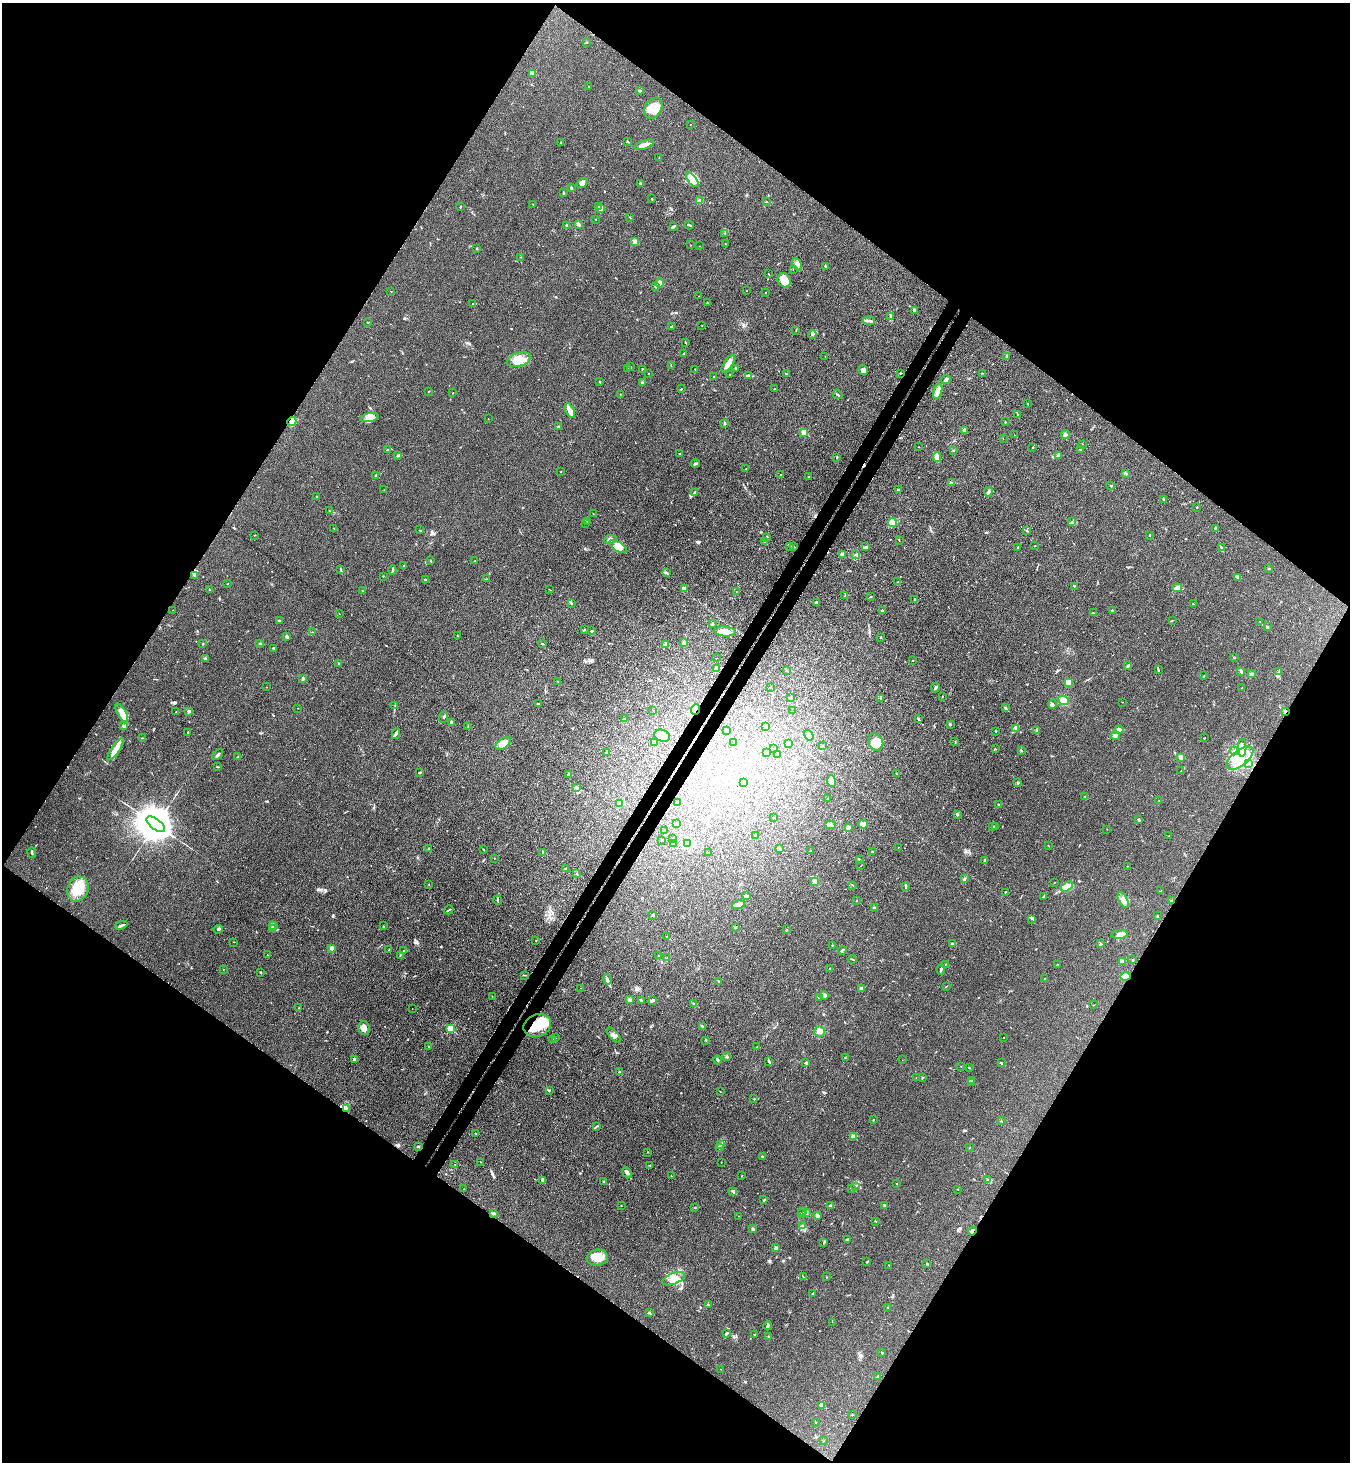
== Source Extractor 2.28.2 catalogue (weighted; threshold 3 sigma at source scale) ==
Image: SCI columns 200-5590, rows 36-5872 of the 5929 x 5908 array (HDU 1 of 3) = the unmasked area's bounding box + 8 px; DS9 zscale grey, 4 x 4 block average (1 PNG px = mean of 4 x 4 image px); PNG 1352 x 1464 px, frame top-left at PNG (2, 3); each listed source drawn as its Kron ellipse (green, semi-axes under 4 px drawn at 4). Shown black and unused: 50% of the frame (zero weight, under 3 of 4 exposures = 5% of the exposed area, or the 3 px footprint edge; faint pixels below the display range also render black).
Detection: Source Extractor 2.28.2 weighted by HDU 2 'WHT'. Background 0.184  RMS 0.0086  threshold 0.0387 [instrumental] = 3 sigma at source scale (4.5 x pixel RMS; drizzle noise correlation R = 1.50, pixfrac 1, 0.05/0.05 arcsec/px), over >= 5 px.
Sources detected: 611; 2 inside a brighter object's white glare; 4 cosmic-ray / hot-pixel residue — neither listed nor drawn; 17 coinciding with a brighter row at this scale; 32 inside a brighter listed object's ellipse — not listed separately; of the other 556, all 500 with FLUX_AUTO >= 1.14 (the completeness limit of this list) listed and drawn (56 fainter detections not listed), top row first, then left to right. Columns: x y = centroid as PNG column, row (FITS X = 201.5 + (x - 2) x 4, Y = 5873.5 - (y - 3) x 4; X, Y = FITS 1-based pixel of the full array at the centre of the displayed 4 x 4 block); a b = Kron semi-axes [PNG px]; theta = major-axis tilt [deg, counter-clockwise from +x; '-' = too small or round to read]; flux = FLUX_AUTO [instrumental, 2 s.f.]
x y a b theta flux
587 42 2 2 - 4.1
533 74 4 2 - 6.8
589 86 2 2 - 2.6
639 91 3 2 - 6.3
653 108 11 8 56 62
691 124 2 2 - 1.5
627 141 2 2 - 1.7
561 143 3 2 - 3.6
644 145 10 4 20 27
659 158 3 2 - 2.2
692 180 9 4 -53 52
582 183 6 4 35 17
640 183 2 2 - 5.8
571 188 2 2 - 8.1
564 193 4 2 - 6.1
651 199 2 2 - 2
699 201 2 2 - 96
766 202 2 2 - 2.6
533 204 2 2 - 2.3
460 206 2 2 - 2.2
598 207 3 2 - 4.8
601 208 3 2 - 49
630 217 3 2 - 2.8
596 219 2 2 - 1.4
578 224 2 2 - 19
566 225 2 2 - 5.4
689 225 4 2 - 5.6
673 226 4 2 - 10
725 233 2 2 - 1.9
635 242 2 2 - 120
725 244 2 2 - 2.6
690 245 2 2 - 1.2
699 246 2 2 - 1.3
477 248 2 2 - 3.6
521 257 2 2 - 1.8
797 264 6 3 -61 16
825 266 3 2 - 3.5
793 270 2 2 - 2
768 274 2 2 - 1.4
784 280 7 6 - 73
660 283 4 3 - 19
655 286 2 2 - 3.4
391 291 2 2 - 2
747 291 2 2 - 1.5
765 293 2 2 - 1.6
698 296 2 2 - 1.2
472 303 2 2 - 1.2
707 303 2 2 - 2.3
914 311 3 2 - 5
891 317 3 2 - 3.3
869 321 6 2 -3 11
368 322 2 2 - 2.1
671 326 2 2 - 5.4
702 326 2 2 - 1.7
796 330 2 2 - 2.3
812 334 4 3 - 8.5
685 342 2 2 - 1.7
683 354 3 2 - 3.3
1007 356 3 2 - 7.2
825 357 2 2 - 1.3
519 360 12 7 19 63
728 364 10 3 56 51
671 366 2 2 - 1.6
630 367 2 2 - 7
735 368 2 2 - 3.6
627 369 3 2 - 3.5
642 369 2 2 - 3.6
695 369 2 2 - 1.3
863 370 5 4 - 20
648 373 2 2 - 1.4
900 373 2 2 - 3.1
983 373 2 2 - 2.1
730 374 2 2 - 2.1
786 374 2 2 - 2.3
749 376 4 2 - 5.6
714 377 2 2 - 3.4
946 379 4 2 - 7
599 382 2 2 - 3.9
642 383 2 2 - 6.8
681 389 2 2 - 4.1
774 389 2 2 - 2.1
429 391 2 2 - 1.6
938 391 8 3 73 27
453 393 2 2 - 1.5
620 394 2 2 - 1.3
838 394 5 2 - 4.7
1028 404 2 2 - 3.1
570 411 8 3 -63 43
1018 415 2 2 - 3.1
369 418 9 4 12 30
488 419 2 2 - 1.6
292 422 4 3 - 28
1005 422 2 2 - 7.1
724 424 3 2 - 5.9
558 427 2 2 - 2.4
964 430 3 3 - 19
804 432 2 2 - 160
1066 434 4 2 - 4.5
1014 435 2 2 - 1.2
1003 439 2 2 - 1.4
1083 444 2 2 - 2
919 447 2 2 - 1.3
1033 447 2 2 - 2
388 450 4 2 - 7.9
953 450 2 2 - 3.3
1081 450 4 2 - 4.8
679 453 2 2 - 2.2
1058 455 4 2 - 6.7
398 456 3 2 - 9.1
837 457 3 2 - 2.8
937 457 5 3 - 23
695 463 4 2 - 6
745 469 2 2 - 1.5
561 471 2 2 - 1.7
1125 473 3 2 - 2.4
781 475 2 2 - 2.3
376 476 4 2 - 6.2
809 477 2 2 - 2.7
951 483 2 2 - 3.9
1111 486 2 2 - 3.8
384 490 2 2 - 2.6
898 490 3 2 - 11
694 492 3 2 - 6.3
988 492 5 2 - 5.7
316 497 2 2 - 5.3
1163 500 2 2 - 3.6
1197 507 2 2 - 1.5
329 510 2 2 - 1.4
593 514 2 2 - 2
588 521 3 2 - 6.3
892 522 4 4 - 31
1072 522 2 2 - 1.6
586 523 3 2 - 3.3
334 528 2 2 - 1.7
1215 528 2 2 - 5
419 530 2 2 - 1.5
1027 531 2 2 - 3.7
254 535 2 2 - 1.3
1149 535 2 2 - 3.3
767 537 2 2 - 2.8
610 539 6 3 11 19
899 540 2 2 - 1.5
764 541 4 2 - 6.1
1035 546 2 2 - 2.2
618 547 10 4 -33 40
790 547 2 2 - 2
794 547 3 2 - 3.5
866 547 4 3 - 7
1018 547 2 2 - 3.9
1221 547 4 2 - 4.5
843 554 2 2 - 25
855 554 4 2 - 6.6
431 560 2 2 - 1.4
475 561 2 2 - 3.2
404 565 2 2 - 2
1269 569 3 2 - 3.3
341 570 3 2 - 4.1
392 570 4 2 - 5.7
666 572 3 2 - 5.7
194 575 2 2 - 3.6
383 576 2 2 - 2.2
1238 578 3 2 - 6.5
486 579 2 2 - 1.6
425 580 2 2 - 28
898 582 2 2 - 5.2
228 584 2 2 - 1.5
1074 586 2 2 - 2.8
684 588 2 2 - 27
1177 588 5 3 - 32
209 590 2 2 - 2.4
550 590 2 2 - 1.3
362 591 2 2 - 1.6
736 592 2 2 - 1.2
845 596 2 2 - 3.5
870 597 2 2 - 2.9
915 600 4 2 - 7.3
817 603 4 3 - 7.5
571 604 2 2 - 2.3
1193 604 2 2 - 6
173 610 2 2 - 1.4
883 610 2 2 - 3.3
1112 610 2 2 - 1.8
1093 613 2 2 - 1.9
339 614 2 2 - 1.5
1172 620 2 2 - 2.6
280 621 2 2 - 4.6
1260 622 3 2 - 2.2
712 624 3 2 - 4.1
1267 627 2 2 - 14
584 630 2 2 - 4.5
591 631 3 2 - 2.5
725 631 11 5 -4 45
313 632 2 2 - 1.6
287 636 3 2 - 12
458 636 2 2 - 1.4
881 637 2 2 - 3.1
260 643 2 2 - 7.3
542 643 2 2 - 3.4
684 643 2 2 - 56
203 644 2 2 - 3.3
665 645 2 2 - 2.1
273 648 2 2 - 6.5
1234 657 2 2 - 3.7
716 658 2 2 - 1.3
205 659 3 2 - 4.7
912 661 2 2 - 2.4
338 663 3 2 - 3.3
1128 666 3 2 - 10
717 668 2 2 - 48
1158 670 2 2 - 2.7
786 671 2 2 - 1.9
1241 671 4 2 - 5.8
1279 671 3 2 - 2.5
1252 674 3 3 - 5.5
1204 676 2 2 - 3
303 678 3 2 - 4.6
558 681 2 2 - 1.7
1068 682 2 2 - 37
267 687 2 2 - 1.3
770 687 2 2 - 1.8
935 688 5 2 - 8.2
1242 688 2 2 - 2.5
942 697 2 2 - 1.5
790 698 2 2 - 11
881 698 2 2 - 1.4
1063 700 5 4 - 25
1122 702 2 2 - 1.3
538 704 3 2 - 3.6
1052 704 4 2 - 5
395 705 3 2 - 3.1
298 708 2 2 - 1.8
1005 708 2 2 - 3
696 709 5 2 - 10
653 710 2 2 - 1.9
189 711 2 2 - 62
792 711 2 2 - 1.2
1285 711 3 2 - 6.1
176 712 2 2 - 5.6
122 713 10 3 -62 61
444 717 6 2 68 7.4
624 719 2 2 - 1.9
918 719 4 2 - 4.7
451 723 4 3 - 10
950 724 2 2 - 5.5
124 726 4 3 - 14
468 727 2 2 - 2.3
766 727 2 2 - 11
1016 728 3 2 - 6.3
1036 730 3 2 - 4.1
1119 730 4 3 - 23
726 731 2 2 - 1.8
996 731 2 2 - 2.3
188 732 2 2 - 2.6
396 734 5 2 - 9.5
809 735 6 3 -57 14
662 736 8 5 -19 31
1115 736 4 3 - 8.7
142 738 2 2 - 2.1
1204 738 2 2 - 3.5
955 741 2 2 - 1.8
654 742 2 2 - 39
876 742 9 7 -59 70
733 743 2 2 - 2.4
503 744 8 5 39 44
788 744 4 2 - 7.1
822 745 3 2 - 3
1242 748 9 3 88 35
116 749 13 4 55 39
774 749 2 2 - 1.2
995 749 2 2 - 2.4
1021 750 2 2 - 4.4
1234 751 4 4 - 14
767 752 2 2 - 34
606 753 2 2 - 7
777 754 2 2 - 4.5
218 755 6 2 40 9.9
238 757 2 2 - 3.2
1181 757 4 3 - 15
1240 758 16 8 38 99
1249 763 3 2 - 3
218 767 2 2 - 1.8
1181 771 3 2 - 3.8
419 772 3 2 - 3.9
897 774 2 2 - 1.6
568 775 3 2 - 8.2
831 781 6 4 -80 36
743 783 3 2 - 57
1018 783 3 2 - 4.5
577 787 2 2 - 4.2
1085 796 2 2 - 2.7
827 799 3 2 - 2
1159 801 2 2 - 1.9
677 802 2 2 - 1.9
619 803 2 2 - 87
999 804 2 2 - 24
957 815 3 2 - 5.2
774 818 2 2 - 2.5
1139 820 3 2 - 6.9
156 824 11 5 -36 27000
676 824 2 2 - 3.4
863 824 5 3 - 34
830 825 6 2 -5 12
993 826 2 2 - 2.9
995 826 2 2 - 2.8
848 827 2 2 - 31
1107 829 2 2 - 1.7
665 831 3 2 - 5.1
755 835 2 2 - 4.2
1169 836 2 2 - 2.9
673 838 2 2 - 1.1
662 840 2 2 - 1.5
673 843 2 2 - 2.4
688 844 4 4 - 47
1048 845 2 2 - 1.4
898 847 2 2 - 1.2
428 849 3 2 - 4.1
779 849 3 3 - 17
484 850 2 2 - 1.6
811 850 2 2 - 1.9
872 851 2 2 - 3
709 852 2 2 - 2.9
32 853 5 2 - 5.8
543 853 3 2 - 2.5
494 858 2 2 - 1.5
860 859 4 2 - 3.5
985 860 4 2 - 5.4
861 865 2 2 - 1.4
1127 866 2 2 - 3
565 869 3 2 - 5.2
577 873 3 2 - 3.1
964 879 2 2 - 3.6
815 882 2 2 - 150
1054 882 2 2 - 2.7
429 885 2 2 - 1.8
853 885 2 2 - 1.8
906 886 4 2 - 6
1067 887 6 3 32 85
78 889 13 10 68 120
1161 891 2 2 - 1.3
1005 892 2 2 - 2.5
746 896 3 2 - 6.6
1043 897 3 2 - 3.6
497 900 4 2 - 7.2
1123 900 8 4 -62 26
1172 900 3 2 - 4.5
856 901 2 2 - 1.3
738 905 7 3 13 27
874 908 3 2 - 7.5
449 910 5 2 - 5.9
652 915 2 2 - 4.6
1157 916 2 2 - 2.3
1031 919 2 2 - 2.1
121 925 6 2 24 13
273 926 4 3 - 10
383 926 2 2 - 2.1
735 928 2 2 - 4
218 929 5 2 - 9.7
273 929 3 2 - 3.6
786 930 2 2 - 16
1120 935 8 3 6 30
666 936 2 2 - 1.5
536 940 2 2 - 2
234 942 2 2 - 2.7
952 944 3 2 - 5
1100 944 2 2 - 2.2
832 945 2 2 - 2.8
332 948 2 2 - 57
388 950 2 2 - 1.8
842 950 4 2 - 8.6
403 951 2 2 - 3.3
267 955 2 2 - 6.5
658 955 2 2 - 1.9
400 956 2 2 - 2.2
667 958 2 2 - 2.4
852 959 4 2 - 3.4
1133 960 3 2 - 2
1122 962 4 3 - 9.2
945 964 2 2 - 1.4
1058 964 2 2 - 1.4
223 969 2 2 - 3.1
829 969 2 2 - 2.6
941 969 5 2 - 8.3
260 972 2 2 - 3.6
525 975 2 2 - 2.1
1125 976 5 3 - 39
607 979 5 2 - 13
1045 979 2 2 - 1.2
718 981 3 2 - 4.2
946 986 2 2 - 1.8
581 988 2 2 - 1.1
862 989 3 3 - 14
824 995 4 3 - 10
492 997 2 2 - 2
819 997 3 2 - 4.1
630 1000 2 2 - 26
641 1000 4 2 - 3.9
653 1000 4 2 - 10
694 1004 2 2 - 5
1094 1005 2 2 - 1.3
299 1008 2 2 - 1.3
412 1009 2 2 - 2.4
537 1025 14 11 23 140
703 1027 2 2 - 1.6
364 1028 7 5 -69 25
450 1029 2 2 - 310
820 1032 5 5 - 19
614 1035 9 2 -48 12
1003 1037 2 2 - 1.5
555 1038 2 2 - 1.9
552 1039 2 2 - 1.4
706 1040 2 2 - 3.2
429 1047 3 2 - 3.2
757 1047 2 2 - 3.1
727 1056 2 2 - 7.3
845 1058 3 2 - 2.5
354 1059 2 2 - 8.7
717 1060 4 2 - 5.1
902 1060 2 2 - 1.6
769 1062 4 2 - 2.9
806 1062 3 2 - 6.6
1001 1063 2 2 - 4.2
961 1066 2 2 - 1.5
969 1068 2 2 - 2.2
619 1072 3 2 - 2.6
916 1077 2 2 - 2.2
922 1078 2 2 - 5.8
972 1080 2 2 - 2.5
971 1083 2 2 - 1.8
549 1090 2 2 - 3.2
721 1092 2 2 - 1.2
754 1099 3 2 - 3.1
347 1108 2 2 - 2.1
874 1119 2 2 - 1.2
1001 1121 2 2 - 2.4
596 1127 4 2 - 4.1
476 1133 3 2 - 2.6
853 1137 2 2 - 41
721 1144 2 2 - 2.1
418 1147 2 2 - 6.2
719 1148 3 2 - 3.7
970 1148 2 2 - 3.9
648 1152 2 2 - 3.2
762 1156 2 2 - 3
481 1162 2 2 - 2.6
721 1162 2 2 - 1.3
455 1165 2 2 - 1.5
650 1165 2 2 - 2.1
627 1173 6 3 -68 11
671 1176 2 2 - 2.1
742 1176 2 2 - 1.9
543 1180 4 3 - 11
987 1180 2 2 - 3.2
604 1182 3 2 - 4.4
897 1184 2 2 - 1.6
856 1186 2 2 - 1.2
464 1189 2 2 - 1.6
851 1189 2 2 - 2.9
958 1189 2 2 - 2
733 1191 3 2 - 6.3
764 1200 3 2 - 5.2
885 1205 3 2 - 6.3
621 1206 2 2 - 2.4
830 1206 2 2 - 4.3
695 1207 2 2 - 3.2
803 1211 3 2 - 3.9
494 1213 3 2 - 11
802 1213 3 2 - 4.9
806 1213 3 2 - 11
817 1215 3 2 - 10
739 1216 2 2 - 1.3
876 1221 2 2 - 1.2
803 1226 4 3 - 10
753 1229 3 2 - 6.3
972 1231 4 2 - 16
847 1239 2 2 - 2.1
824 1242 2 2 - 2.8
776 1248 2 2 - 40
597 1258 10 8 6 69
867 1262 3 2 - 3.4
927 1264 2 2 - 3.8
889 1265 2 2 - 2.2
803 1276 3 2 - 2.7
826 1277 2 2 - 1.4
673 1279 12 5 21 50
813 1294 2 2 - 5.9
708 1305 2 2 - 4.5
888 1308 2 2 - 8.4
649 1313 3 2 - 2.1
832 1322 2 2 - 1.3
768 1326 4 2 - 7.5
727 1333 4 2 - 6.9
755 1335 2 2 - 3.7
768 1336 2 2 - 2.9
882 1353 2 2 - 3.7
720 1369 2 2 - 1.2
878 1377 2 2 - 12
821 1405 4 3 - 16
852 1415 2 2 - 1.2
816 1422 2 2 - 1.5
823 1441 2 2 - 1.5
Overlapping masked pixels (flux is a lower limit): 5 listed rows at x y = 696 709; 1285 711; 1125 976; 537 1025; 972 1231
Diffuse or blended objects may show on this block-average render without a row.